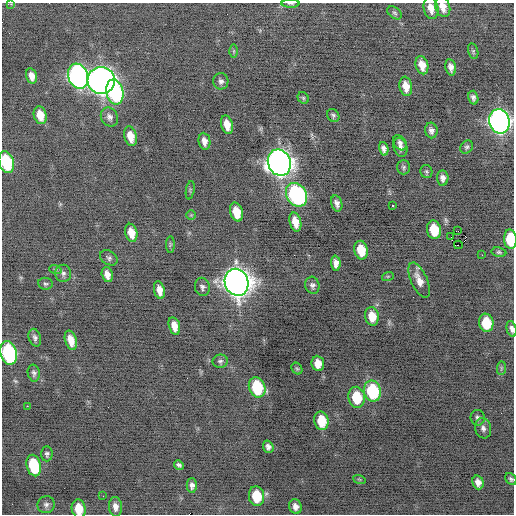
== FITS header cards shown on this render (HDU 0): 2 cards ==
NAXIS1  =                  512 / Axis length
NAXIS2  =                  512 / Axis length

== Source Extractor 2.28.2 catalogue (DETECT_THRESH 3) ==
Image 512 x 512 px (HDU 0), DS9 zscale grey, 1 PNG px = 1 image px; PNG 516 x 516 px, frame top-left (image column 1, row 512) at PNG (2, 3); each listed source drawn as its Kron ellipse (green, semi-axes under 4 px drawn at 4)
Background -0.308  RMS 0.75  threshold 2.24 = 3 sigma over >= 5 px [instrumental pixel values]
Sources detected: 96; all 96 listed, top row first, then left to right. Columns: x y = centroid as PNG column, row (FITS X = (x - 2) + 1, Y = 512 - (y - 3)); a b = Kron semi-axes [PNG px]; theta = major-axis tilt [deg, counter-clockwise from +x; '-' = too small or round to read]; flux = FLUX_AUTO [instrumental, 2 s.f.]
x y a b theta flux
291 3 9 3 -1 77
11 4 4 4 - 51
443 7 10 7 -73 490
431 8 11 7 -77 450
394 13 8 5 -39 97
234 51 6 4 -90 66
473 51 8 5 -77 82
422 65 9 6 -74 530
451 67 8 5 -78 240
32 76 8 5 -74 370
78 76 13 9 -71 21000
101 81 13 13 - 40000
221 81 8 7 - 180
406 86 10 6 -80 540
115 92 12 8 -79 6000
303 98 6 5 - 81
473 98 7 5 -75 160
40 115 9 6 -74 620
333 115 7 5 -55 110
109 117 10 8 -58 220
499 121 12 10 -76 26000
227 125 9 6 -74 600
431 130 8 6 -78 190
130 136 10 6 -77 600
204 141 8 6 -81 300
400 143 8 6 -53 180
400 147 10 6 -73 220
467 147 7 6 - 110
384 149 7 4 -77 180
6 162 11 7 -74 2800
279 163 13 11 -69 46000
404 167 7 6 - 110
426 172 7 6 - 85
443 178 7 5 -85 220
190 190 9 3 80 66
296 195 12 9 -57 9600
337 203 8 5 -74 220
393 206 3 3 - 200
236 212 10 6 -74 910
191 215 5 5 - 66
295 222 9 5 -76 600
434 230 9 7 -79 1400
458 231 2 2 - 130
131 233 9 6 -76 560
451 237 2 2 - 250
510 239 10 6 -86 1800
170 245 8 4 90 87
458 245 4 2 - 2800
361 250 9 6 -78 1100
499 252 7 4 -7 96
482 255 2 2 - 28
109 258 9 7 -32 140
336 263 7 5 -86 290
55 269 6 4 -19 77
63 273 8 8 - 170
107 275 7 5 -76 340
388 276 6 4 18 59
419 280 19 8 -66 520
236 282 14 11 -70 61000
45 284 7 6 - 99
312 285 8 7 - 160
202 287 9 7 -75 170
159 290 9 5 -77 430
372 316 9 7 -81 800
486 323 9 7 -81 1600
174 326 9 5 -75 490
512 329 8 4 -76 190
35 338 9 6 -74 160
71 340 10 6 -74 500
9 353 12 8 -75 6600
220 361 7 6 - 140
318 363 8 6 -84 560
501 368 7 4 89 85
297 369 6 5 - 75
34 373 8 6 -78 140
257 387 10 8 -70 2900
372 391 10 8 -77 3600
357 397 10 8 -80 1600
27 406 2 2 - 210
478 418 8 7 - 150
321 421 9 7 -79 1300
483 428 10 8 -75 220
268 447 6 5 - 190
47 454 7 6 - 120
179 465 5 4 - 120
34 466 11 7 -75 2400
359 479 6 4 -19 64
511 479 7 5 -50 110
478 482 7 5 -71 300
192 485 7 5 -89 180
103 496 2 2 - 38
256 496 10 7 -82 1600
46 505 9 8 - 180
115 507 10 6 -85 300
295 507 7 6 - 260
79 509 9 7 -81 910
At the frame edge (FLAGS 8, measured only in part): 10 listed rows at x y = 291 3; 11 4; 443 7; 499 121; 6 162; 510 239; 512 329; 9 353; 511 479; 79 509